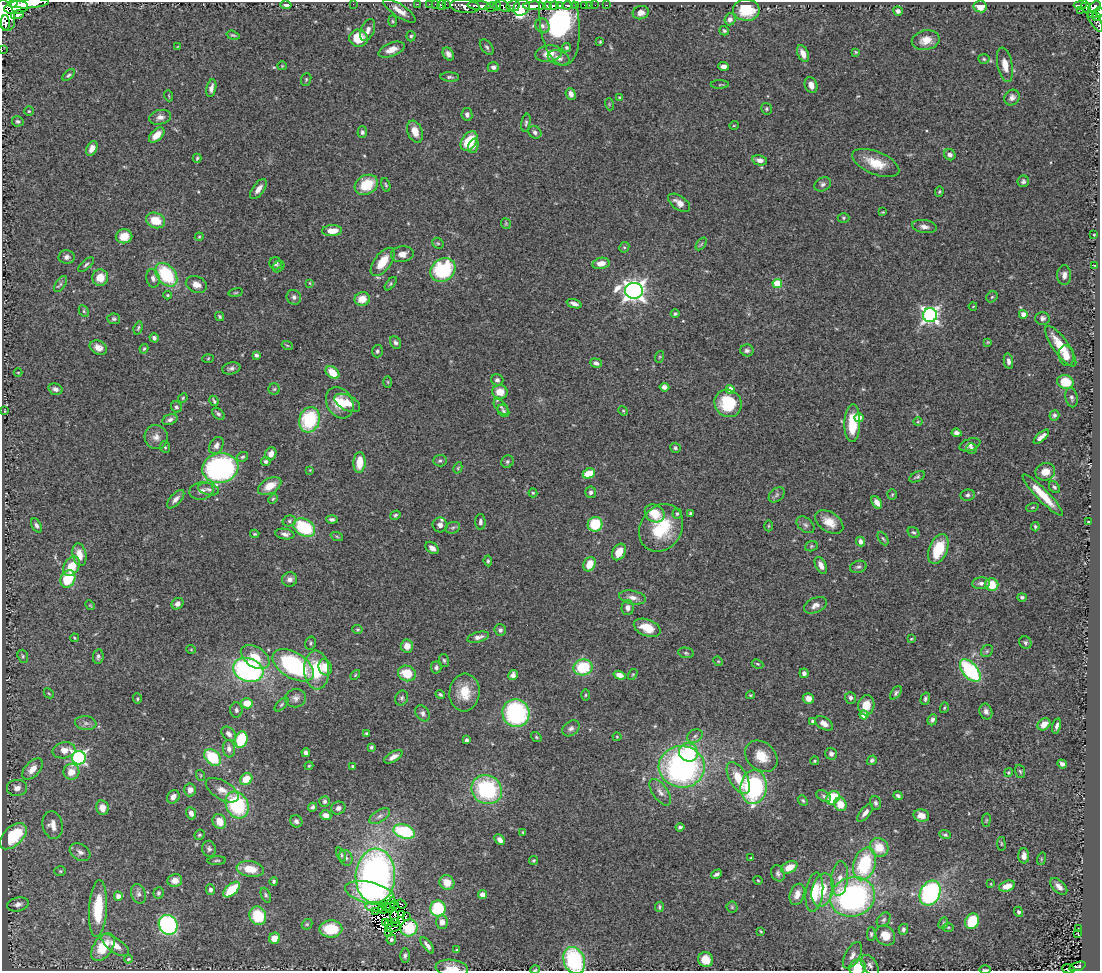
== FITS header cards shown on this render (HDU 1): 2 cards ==
NAXIS1  =                 1098
NAXIS2  =                  969

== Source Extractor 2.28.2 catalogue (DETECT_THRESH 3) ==
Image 1098 x 969 px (HDU 1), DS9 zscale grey, 1 PNG px = 1 image px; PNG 1102 x 973 px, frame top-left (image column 1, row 969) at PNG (2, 2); each listed source drawn as its Kron ellipse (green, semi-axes under 4 px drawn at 4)
Background 0.667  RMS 0.037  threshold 0.11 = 3 sigma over >= 5 px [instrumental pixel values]
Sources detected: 497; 7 with non-positive FLUX_AUTO (blend fragments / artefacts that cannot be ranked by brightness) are neither listed nor drawn; the other 490 listed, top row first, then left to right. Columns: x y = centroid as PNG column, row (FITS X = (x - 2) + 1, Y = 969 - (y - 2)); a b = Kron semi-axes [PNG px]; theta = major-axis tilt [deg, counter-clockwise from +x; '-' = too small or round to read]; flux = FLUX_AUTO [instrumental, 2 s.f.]
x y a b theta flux
13 3 5 3 - 610
29 3 20 5 4 3200
353 4 2 2 - 18
417 4 3 2 - 13
429 4 2 2 - 12
446 4 2 2 - 17
286 5 5 4 - 9.3
436 5 4 3 - 52
442 5 5 3 - 89
559 5 3 2 - 980
567 5 4 3 - 200
585 5 3 3 - 61
589 5 3 2 - 13
595 5 2 2 - 8.6
606 5 3 2 - 16
1080 5 6 3 -2 160
465 6 15 6 -6 1600
479 6 12 3 -3 1600
497 6 4 4 - 300
503 6 8 5 -33 600
513 6 7 5 12 600
534 6 11 4 0 2700
548 6 4 4 - 560
554 6 4 3 - 940
576 6 3 3 - 170
980 6 6 6 - 28
491 7 5 5 - 360
1086 7 6 4 -70 410
1095 7 7 4 43 480
16 8 12 6 7 1500
521 8 9 7 45 1600
746 10 13 10 -1 83
1081 10 3 2 - 12
399 11 19 6 -34 23
898 11 5 4 - 7.8
641 13 8 6 14 15
1098 13 6 5 - 150
5 15 16 9 -74 5300
18 15 7 4 11 410
1090 15 3 3 - 28
1096 17 4 3 - 74
730 19 6 5 - 11
392 21 5 3 - 3.1
1095 21 12 5 -58 190
559 22 44 20 -83 830
5 23 8 3 -88 990
542 26 7 6 - 8.3
368 30 11 6 68 13
724 31 5 4 - 3.8
233 35 6 3 -17 3.3
411 36 5 4 - 3.7
358 38 9 8 - 67
926 40 14 9 11 28
600 42 3 3 - 2.5
177 47 4 3 - 1.7
487 47 9 5 -52 5.7
566 47 5 4 - 4.7
2 50 2 2 - 7.9
392 50 14 7 21 21
856 52 4 3 - 2.7
448 54 7 5 -56 9.1
549 54 13 8 9 29
803 54 9 5 -66 19
559 58 11 7 -18 14
984 59 6 5 - 3.6
1005 65 18 7 -78 27
282 66 4 4 - 2.4
724 66 5 4 - 12
493 67 6 5 - 8.4
68 75 7 4 41 4.5
450 77 9 4 -3 5.3
306 79 6 5 - 3.8
720 84 9 3 2 3.3
811 85 8 6 -69 16
211 88 9 5 78 11
571 94 6 5 - 13
169 96 5 3 - 2.2
619 97 4 3 - 2.4
1012 97 8 7 - 10
609 104 6 4 -73 2.6
766 109 6 5 - 3.8
29 111 4 4 - 2.8
467 114 6 5 - 8.7
160 117 11 7 14 13
18 121 6 5 - 5.3
526 123 9 4 80 4.8
734 125 5 3 - 1.9
362 132 6 5 - 6.4
415 132 11 7 -69 26
535 132 7 5 -36 7.4
157 135 9 5 44 31
469 141 11 7 55 76
473 146 7 5 70 8.7
92 148 8 5 63 15
950 155 6 5 - 11
197 158 4 3 - 3.2
760 160 7 5 -13 14
876 163 25 11 -22 54
1023 181 6 5 - 6
823 184 9 6 28 8.5
366 185 12 9 28 75
386 185 7 4 -75 3.5
258 189 11 5 53 18
939 192 5 4 - 3
679 203 12 7 -35 20
883 212 3 2 - 2.3
843 218 6 5 - 3.6
155 220 10 7 -20 52
506 223 5 5 - 2.9
924 227 12 6 -8 13
332 231 10 5 2 26
1094 235 3 2 - 1.8
124 236 8 7 - 34
199 237 4 4 - 2.5
438 243 6 5 - 3.6
701 244 7 3 53 3.6
624 247 5 5 - 4.1
402 254 11 8 7 17
67 257 8 7 - 9.8
383 262 16 8 53 52
276 263 6 6 - 7
601 263 8 5 10 25
86 264 10 4 41 5
278 266 6 5 - 4.3
1094 266 3 3 - 1.7
443 270 13 11 38 190
166 275 13 9 -50 170
1064 275 10 7 90 12
100 278 8 8 - 36
153 278 9 6 -77 10
310 283 4 2 - 1.8
777 283 5 4 - 94
60 284 9 4 55 5.6
196 284 11 8 -23 17
391 284 8 4 52 3.5
634 291 9 8 - 1800
236 293 7 3 9 2.9
168 295 4 4 - 2.8
294 297 8 7 - 7.8
992 297 6 5 - 4.5
362 299 7 7 - 31
574 304 8 4 -18 9.4
973 306 4 2 - 1.7
84 311 6 4 -62 3.3
675 314 4 4 - 3.8
1023 314 4 4 - 22
930 315 7 7 - 840
220 316 5 4 - 3.8
1042 318 7 6 - 7.9
114 319 6 5 - 5.1
138 328 7 4 74 4.2
154 338 5 4 - 7.4
395 342 7 5 -60 6.7
988 342 4 4 - 2.3
287 345 5 3 - 2.8
1061 346 24 8 -55 64
98 348 9 6 -26 16
144 349 5 4 - 3.2
747 350 7 6 - 7.3
377 351 6 5 - 5.1
256 355 4 4 - 5.6
1066 356 10 7 -79 25
659 357 6 4 71 3.3
208 358 6 4 4 2.5
1008 361 8 4 -79 8.7
596 363 6 4 -19 10
231 368 9 6 11 7.4
18 372 4 3 - 1.5
332 373 8 5 -38 42
497 380 6 5 - 7.9
388 382 5 3 - 2.3
1065 382 8 6 -17 75
664 387 5 4 - 9.8
55 389 7 5 -16 9.6
274 389 6 5 - 4
730 389 4 4 - 29
500 392 8 6 -8 40
1072 397 10 6 -79 7.5
183 398 5 4 - 2.8
214 401 5 2 - 3.9
340 403 16 13 -61 52
347 403 14 7 -28 28
728 403 14 13 - 110
176 407 6 5 - 5.1
501 407 9 5 -49 7.2
5 411 3 2 - 1.5
503 411 7 5 -48 4.6
623 411 5 4 - 2.8
218 414 7 5 -44 5.6
1054 415 5 5 - 5.7
859 418 4 4 - 30
170 420 8 5 22 9.2
309 420 13 10 71 170
918 422 5 3 - 2.2
852 423 19 8 88 81
956 433 5 4 - 8.6
156 437 12 11 - 18
1041 437 10 4 41 13
216 445 9 6 62 12
970 445 11 6 20 10
165 447 6 4 -66 3.7
675 448 5 5 - 5
972 449 5 5 - 5.9
271 454 7 5 68 18
242 457 6 4 29 4.5
266 461 5 4 - 6.3
440 461 7 5 2 6.1
359 462 10 6 87 51
507 462 6 6 - 5.4
220 468 18 15 10 510
458 468 6 4 61 3
310 470 4 4 - 2
1045 472 10 8 19 28
589 473 6 5 - 56
917 477 8 4 28 4.7
270 486 13 7 30 32
1054 487 6 4 -51 4.8
209 489 10 6 -14 8.6
201 491 12 8 12 13
591 492 5 5 - 8.2
533 493 4 4 - 3
777 495 9 6 43 6.3
892 495 5 4 - 2.9
967 495 7 5 9 7
1043 495 28 6 -46 62
176 499 11 5 48 11
273 499 5 4 - 2.9
877 502 7 4 -56 16
1032 507 6 4 19 2.8
655 513 10 8 -32 51
691 513 4 3 - 3.8
677 514 5 4 - 5
395 515 5 4 - 4.3
332 519 6 4 -3 6.8
289 521 7 5 16 5.4
480 522 8 5 -88 7
829 522 15 10 -33 36
1088 522 3 3 - 2.7
595 524 7 7 - 88
36 525 7 4 -60 7
440 525 7 7 - 11
805 525 10 6 -40 7.9
768 526 5 3 - 2.6
1035 527 4 3 - 4.5
304 528 12 8 -30 150
453 528 8 5 21 5.8
661 528 25 20 57 130
914 532 6 5 - 5
255 534 4 3 - 2.9
285 534 9 5 -8 11
337 537 6 4 -21 3.7
883 538 7 4 -61 4.2
860 541 5 4 - 10
811 546 6 5 - 3.7
432 548 7 5 -37 14
938 549 15 9 67 100
619 552 9 6 61 32
79 555 11 6 -78 30
488 561 5 4 - 4.3
589 564 7 5 61 37
821 565 9 5 -63 15
71 566 10 7 56 52
858 567 8 6 17 6.6
68 579 9 7 64 110
290 579 7 7 - 11
981 583 9 6 4 9.8
992 585 7 6 - 55
633 597 13 6 -11 15
1022 597 5 4 - 5.7
177 604 6 5 - 11
90 605 5 4 - 2.3
815 605 12 7 25 14
628 608 7 6 - 11
647 628 14 8 -21 48
358 629 5 4 - 3
500 630 6 5 - 6.7
478 637 11 5 15 13
74 638 4 3 - 2.7
911 639 3 3 - 2.3
1025 642 6 5 - 5
310 643 7 5 75 4.1
407 646 6 6 - 25
191 649 5 3 - 2
987 651 7 5 47 4.8
686 653 8 5 -11 4.7
23 656 7 5 -71 4.5
98 656 7 5 82 6.6
255 657 16 10 -33 53
444 660 6 5 - 4.2
718 661 5 4 - 2.5
757 664 6 4 -26 2.8
293 665 23 13 -31 350
325 667 8 6 -73 32
436 667 6 5 - 6.4
583 667 9 8 - 110
248 670 15 11 -18 560
317 670 19 12 -85 98
970 671 13 7 -49 260
407 673 9 7 -18 55
804 673 4 4 - 8.8
633 674 6 3 58 2.7
355 675 6 3 46 2.5
513 675 5 4 - 11
620 675 6 4 -17 19
49 693 6 3 -44 2.5
464 693 19 15 85 54
896 693 8 4 53 4.9
440 694 5 3 - 3.8
585 695 5 3 - 2.8
750 695 4 3 - 2.7
296 698 10 9 - 12
402 698 8 6 64 5.9
808 698 6 5 - 16
850 698 6 5 - 6.5
137 699 5 4 - 3.2
925 699 6 4 75 5.3
247 703 6 5 - 41
281 705 8 4 45 4.2
866 705 10 8 79 36
944 708 5 4 - 3
236 710 7 6 - 6.7
986 711 8 6 -71 9.3
423 713 8 6 -55 8
516 713 14 13 - 350
864 715 4 4 - 38
932 720 6 4 67 7
812 721 3 3 - 4.4
86 723 11 7 -7 11
824 723 10 6 -31 16
1044 724 7 5 38 26
1057 726 8 4 77 7.4
571 728 9 7 38 9.2
367 733 3 3 - 3.4
229 734 8 6 -44 12
695 736 8 6 31 7.4
536 737 6 4 -37 3
617 737 4 4 - 2.3
241 740 8 6 73 150
467 740 3 3 - 5.4
371 747 3 3 - 4.3
229 749 9 6 -83 11
64 750 11 8 10 24
688 752 9 9 - 130
306 753 4 4 - 7.4
831 754 6 5 - 7.9
761 756 18 13 -41 48
213 757 9 6 -44 120
393 757 10 5 30 13
79 758 7 7 - 590
872 760 5 4 - 6.6
814 761 4 3 - 3.1
1062 764 5 4 - 7.9
309 766 4 3 - 2.4
352 767 3 3 - 3.3
682 767 23 20 -4 670
32 769 12 7 47 23
1020 771 7 5 -70 4.1
71 772 8 8 - 28
1008 772 4 4 - 3.6
200 775 5 3 - 2.2
738 778 18 9 -61 53
246 779 6 5 - 40
754 787 17 13 84 330
17 788 10 8 4 13
487 789 15 14 - 240
190 790 6 6 - 14
222 790 18 9 -31 23
660 792 15 7 -55 16
824 796 8 5 -29 5.2
898 796 5 3 - 5.6
173 797 7 5 54 13
833 798 7 6 - 93
803 800 6 4 -49 3.4
325 801 5 5 - 6.2
875 803 7 5 -74 5.9
840 804 7 6 - 34
237 805 14 11 -61 200
312 807 4 4 - 5.4
102 808 7 6 - 23
338 808 7 6 - 9.6
191 813 6 4 -69 12
865 813 11 5 51 12
326 815 6 5 - 18
921 815 8 6 -13 18
380 816 11 6 32 9.6
986 820 7 3 82 2.9
296 821 6 6 - 8.1
219 822 8 6 -61 33
53 825 14 10 -76 21
680 827 4 3 - 5.1
404 831 11 6 -17 170
523 832 4 4 - 2.6
199 835 5 5 - 3.7
945 835 6 4 -20 4
13 836 16 9 43 120
500 840 6 4 -47 14
1001 844 7 3 -82 2.6
879 847 10 8 -46 54
209 849 8 7 - 6.7
80 852 11 8 -30 11
341 855 7 4 -64 3.9
1024 856 7 5 -89 12
346 858 8 6 -64 8.5
751 858 3 3 - 2.6
1041 859 6 4 72 2.9
534 860 5 4 - 3.5
217 861 9 3 3 3.8
864 864 17 11 71 170
789 867 9 5 28 35
250 869 14 8 -10 44
60 871 6 5 - 3.6
778 873 8 6 -66 6.8
716 874 6 3 29 6.6
375 876 27 20 87 770
840 878 17 8 85 25
175 880 7 6 - 18
758 880 5 4 - 2.7
274 881 4 4 - 4
447 883 8 7 - 36
991 884 4 2 - 1.7
1007 886 8 5 17 26
1059 886 10 6 -44 14
211 890 5 4 - 7.1
232 890 10 5 42 83
822 890 17 10 76 61
814 892 20 8 82 64
158 893 6 5 - 4.7
370 893 25 11 -14 180
930 893 13 9 62 360
138 894 10 7 -67 10
797 894 11 7 72 21
266 895 7 4 -69 4.5
483 895 4 4 - 26
118 896 4 4 - 12
853 897 23 19 20 590
18 904 11 7 14 12
394 904 3 2 - 2.6
401 904 5 2 - 3.2
390 905 8 3 66 18
375 907 10 4 -6 4.7
386 907 4 2 - 3.2
659 907 5 4 - 4.2
732 907 5 5 - 3.9
383 908 5 2 - 6.3
98 909 28 9 86 110
438 909 8 7 - 160
375 912 2 2 - 2
1018 912 5 4 - 4.8
401 914 4 2 - 2.9
258 916 9 8 - 100
395 916 6 3 -89 6.3
406 917 4 2 - 2.4
884 920 8 5 51 5.8
972 921 8 6 64 94
442 922 7 6 - 15
385 923 4 2 - 2
396 923 3 2 - 3.9
943 923 6 4 64 3.7
307 924 6 4 42 3.2
389 924 3 2 - 1.6
168 925 10 9 - 430
948 927 6 4 0 3.4
393 928 8 3 15 6.9
409 928 9 8 - 74
331 929 11 8 1 85
903 929 5 4 - 7
1079 929 3 2 - 1.6
761 931 3 2 - 2.4
389 932 2 2 - 2.5
871 934 7 4 90 4.8
1078 934 3 2 - 1.8
885 935 11 9 -48 36
275 938 6 5 - 32
391 939 5 4 - 5
115 945 16 7 -35 23
427 945 9 4 -53 8.8
103 947 16 9 56 60
457 950 3 3 - 3.4
405 955 7 4 88 5.8
852 955 14 7 61 15
128 959 4 3 - 2.3
574 960 14 10 -67 250
705 960 7 7 - 39
870 965 11 7 -57 11
1078 966 8 4 17 55
452 968 16 8 -6 32
857 968 8 7 - 54
1068 969 6 3 -14 30
535 970 5 3 - 2.5
985 970 6 2 0 3.7
At the frame edge (FLAGS 8, measured only in part): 11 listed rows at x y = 13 3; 29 3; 1098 13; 5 15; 2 50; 574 960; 452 968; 857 968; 1068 969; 535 970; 985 970
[7 non-positive-flux detections neither listed nor drawn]